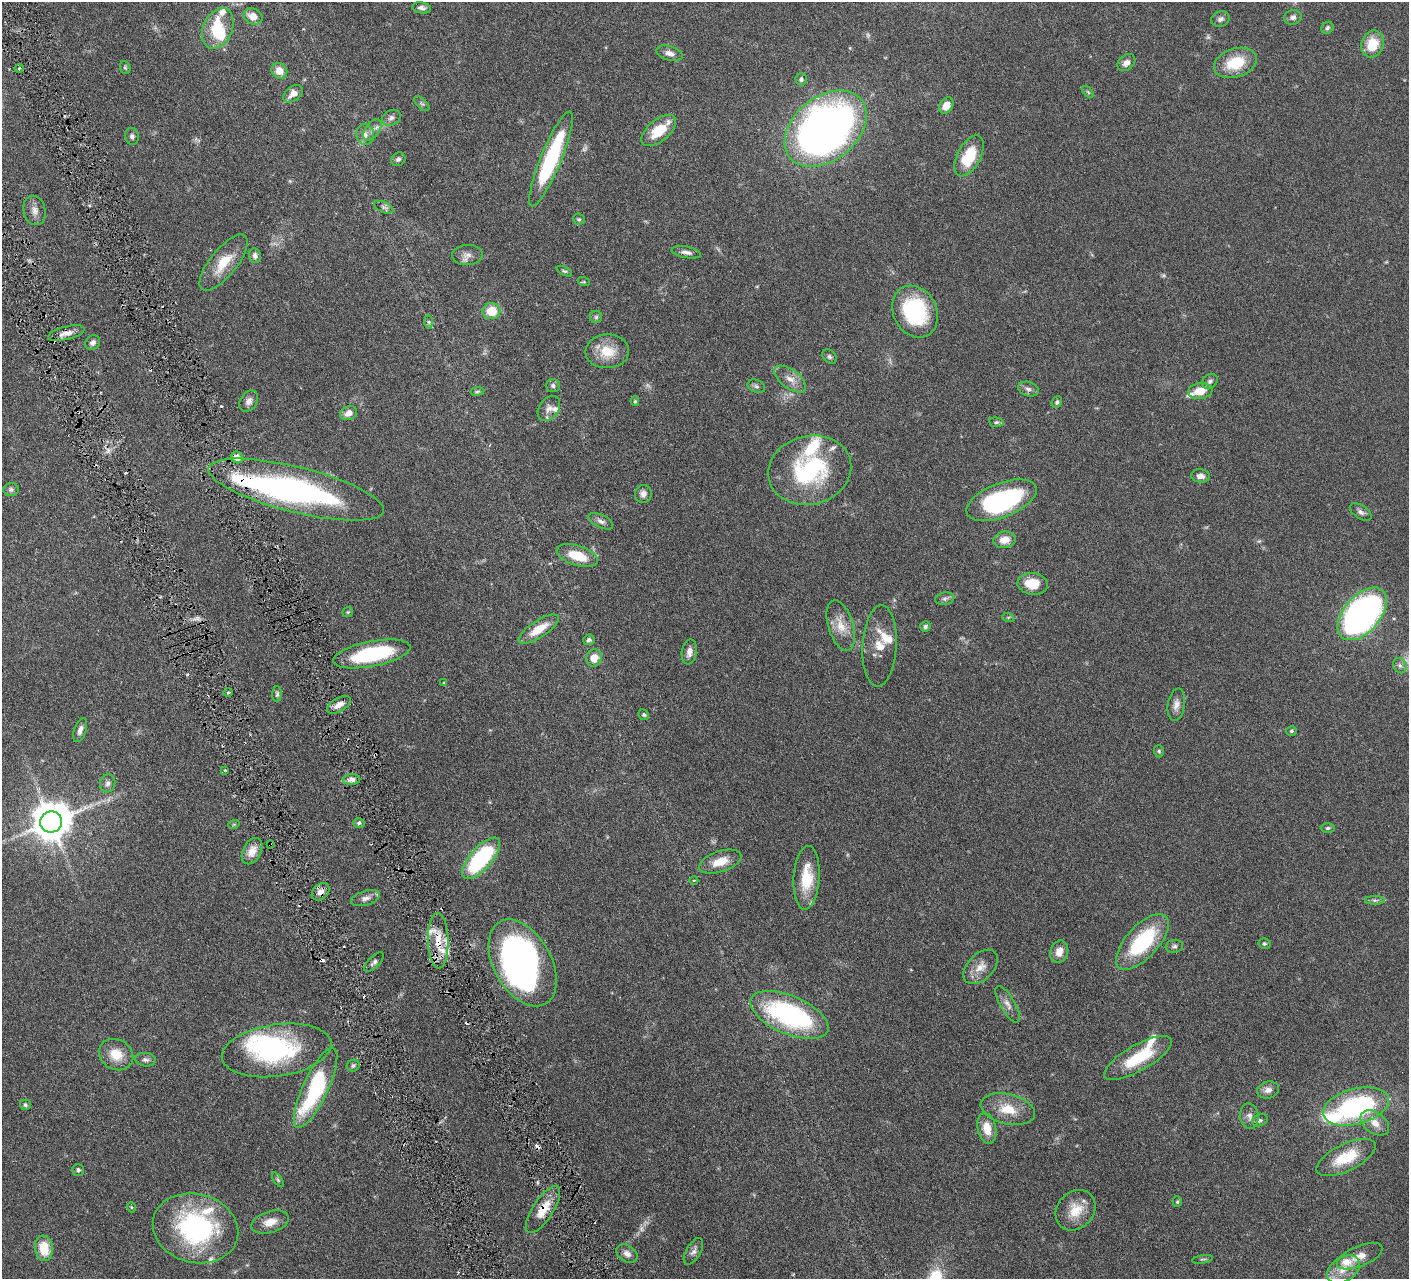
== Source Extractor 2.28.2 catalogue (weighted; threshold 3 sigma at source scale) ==
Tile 11 of 4 x 4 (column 3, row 3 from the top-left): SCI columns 2819-4225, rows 1582-2858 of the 5639 x 5584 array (HDU 1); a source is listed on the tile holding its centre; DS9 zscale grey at full resolution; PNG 1411 x 1281 px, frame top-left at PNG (2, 2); each listed source drawn as its Kron ellipse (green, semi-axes under 4 px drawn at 4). Shown black and unused: <1% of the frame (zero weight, under 3 of 6 exposures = <1% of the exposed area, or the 3 px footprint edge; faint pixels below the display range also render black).
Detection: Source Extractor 2.28.2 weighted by HDU 2 'WHT'; one run over the whole footprint, this tile lists its part. Background 0.0705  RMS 0.0033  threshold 0.0136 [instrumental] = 3 sigma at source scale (4.09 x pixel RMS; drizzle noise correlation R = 1.36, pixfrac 0.8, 0.05/0.05 arcsec/px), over >= 5 px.
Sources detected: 181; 7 too faint to see at this stretch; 4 inside a brighter object's white glare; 8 cosmic-ray / hot-pixel residue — neither listed nor drawn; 16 inside a brighter listed object's ellipse — not listed separately; the other 146 listed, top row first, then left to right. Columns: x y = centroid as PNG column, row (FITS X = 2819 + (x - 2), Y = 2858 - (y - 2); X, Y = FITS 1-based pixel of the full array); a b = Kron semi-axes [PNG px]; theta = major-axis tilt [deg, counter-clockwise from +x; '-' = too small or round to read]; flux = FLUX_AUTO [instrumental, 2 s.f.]
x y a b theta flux
422 8 9 5 -9 0.98
253 16 9 7 -24 3.2
1293 17 9 7 11 1.2
1220 19 9 7 22 1.1
218 28 21 14 65 10
1327 28 6 5 - 0.58
1373 44 13 11 70 7.5
670 53 13 7 -17 1.7
1126 63 10 7 40 1.5
1235 63 22 14 18 9.8
19 68 4 3 - 0.36
125 68 7 5 -68 0.45
279 71 8 7 - 3
801 79 6 5 - 0.73
1088 92 7 4 -45 0.44
293 94 11 7 38 2.4
422 104 9 5 -44 0.69
946 105 9 6 54 3.2
391 118 10 7 29 1.1
826 129 46 31 39 210
372 130 12 7 53 1.6
659 130 20 11 40 8.3
365 135 10 8 -78 1.7
132 136 8 7 - 0.92
969 156 22 11 62 11
398 159 7 6 - 0.79
551 159 51 10 68 32
384 207 10 5 -24 0.85
34 210 15 11 -77 2.2
579 219 6 5 - 0.5
686 252 15 5 -10 1.4
467 255 15 10 3 2.1
255 256 7 6 - 1.1
224 263 34 13 51 8
564 271 8 4 -25 0.49
584 282 6 4 -18 0.32
491 311 9 8 - 6.7
915 312 27 21 -62 28
596 317 6 6 - 0.66
429 322 7 4 -89 0.5
66 333 19 6 13 2.3
93 343 8 6 42 1.2
607 351 22 17 2 7.3
829 356 8 6 -45 0.72
790 379 19 9 -38 2.9
1210 381 8 6 38 0.91
553 386 7 6 - 0.89
756 386 9 6 -21 0.79
1028 389 10 7 -18 1.2
477 391 7 3 9 0.44
1200 391 12 8 8 5
249 401 11 8 56 1.6
635 401 5 4 - 0.4
1057 402 6 5 - 0.56
549 408 13 9 53 2
349 413 9 6 25 2.1
996 422 7 5 -6 0.59
237 457 6 5 - 2.9
810 470 42 34 14 34
1200 476 9 6 -5 1.6
11 490 8 6 4 0.79
296 490 90 22 -14 89
643 494 9 8 - 1.6
1002 500 37 17 21 42
1361 512 12 6 -34 1.1
601 521 13 6 -26 1.3
1005 540 11 8 8 3.6
577 556 21 10 -18 7.7
1033 584 15 10 -7 6.6
945 599 10 6 10 0.89
348 612 6 4 44 0.38
1362 614 31 18 49 120
1008 617 6 4 -17 0.36
841 626 26 12 -73 5
925 626 5 5 - 0.65
539 629 23 8 33 6
589 640 6 5 - 0.68
879 646 41 17 87 6.9
689 652 12 7 80 1.9
372 654 39 12 11 27
594 658 8 8 - 3.2
1400 666 8 6 -58 0.97
444 683 4 4 - 0.33
228 693 4 3 - 0.35
277 694 8 5 88 0.62
339 705 13 7 30 2.5
1176 705 16 8 80 2.1
644 715 6 5 - 0.49
80 730 12 6 71 1.6
1292 731 5 4 - 0.52
1159 751 6 5 - 0.43
225 770 3 3 - 0.28
351 779 9 5 2 1.5
108 783 9 7 77 1.1
51 822 11 10 - 850
359 823 6 4 3 0.63
234 824 6 3 19 0.31
1328 828 7 5 2 0.59
270 844 3 2 - 0.27
252 851 14 9 63 2.9
481 858 26 11 49 32
720 862 22 10 18 5
807 878 32 13 86 9.7
694 880 4 3 - 0.28
321 892 10 7 43 1.9
365 898 15 7 16 1.7
1375 900 10 4 0 0.75
438 941 28 10 -88 7.4
1142 942 35 16 47 25
1264 944 6 5 - 0.46
1174 946 8 6 6 0.82
1059 952 11 8 72 2.7
374 962 12 5 45 0.99
523 963 47 29 -61 100
980 967 21 13 45 3.8
1008 1004 20 7 -60 2.2
789 1015 42 19 -23 49
277 1050 55 26 8 42
116 1055 18 15 -31 5.7
1138 1058 38 13 30 13
145 1060 10 7 -6 1
353 1066 6 6 - 0.58
316 1088 44 12 65 33
1268 1090 11 8 15 1.9
25 1105 5 5 - 0.58
1356 1106 34 17 15 47
1008 1109 27 15 -13 7.2
1249 1116 13 9 -82 1.7
1260 1120 8 6 20 0.72
1375 1123 16 10 -37 3.6
987 1128 15 9 -77 5
1346 1157 32 13 26 11
78 1170 6 6 - 0.63
278 1180 8 4 -54 0.51
1177 1202 5 4 - 0.41
131 1207 5 3 - 0.28
543 1210 27 10 57 5.9
1076 1210 22 18 48 6.3
270 1222 19 10 17 3.6
195 1228 43 34 -15 45
44 1248 13 9 -82 6.8
693 1251 15 7 60 1.3
627 1254 11 8 -33 1.6
1360 1256 24 10 22 3.5
1203 1259 10 3 9 0.39
1343 1269 18 12 34 4.8
Overlapping masked pixels (flux is a lower limit): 6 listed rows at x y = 296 490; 270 844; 321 892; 438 941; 523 963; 543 1210
Isophote crosses this tile's border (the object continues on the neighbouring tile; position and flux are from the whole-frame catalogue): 1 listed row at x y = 1362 614